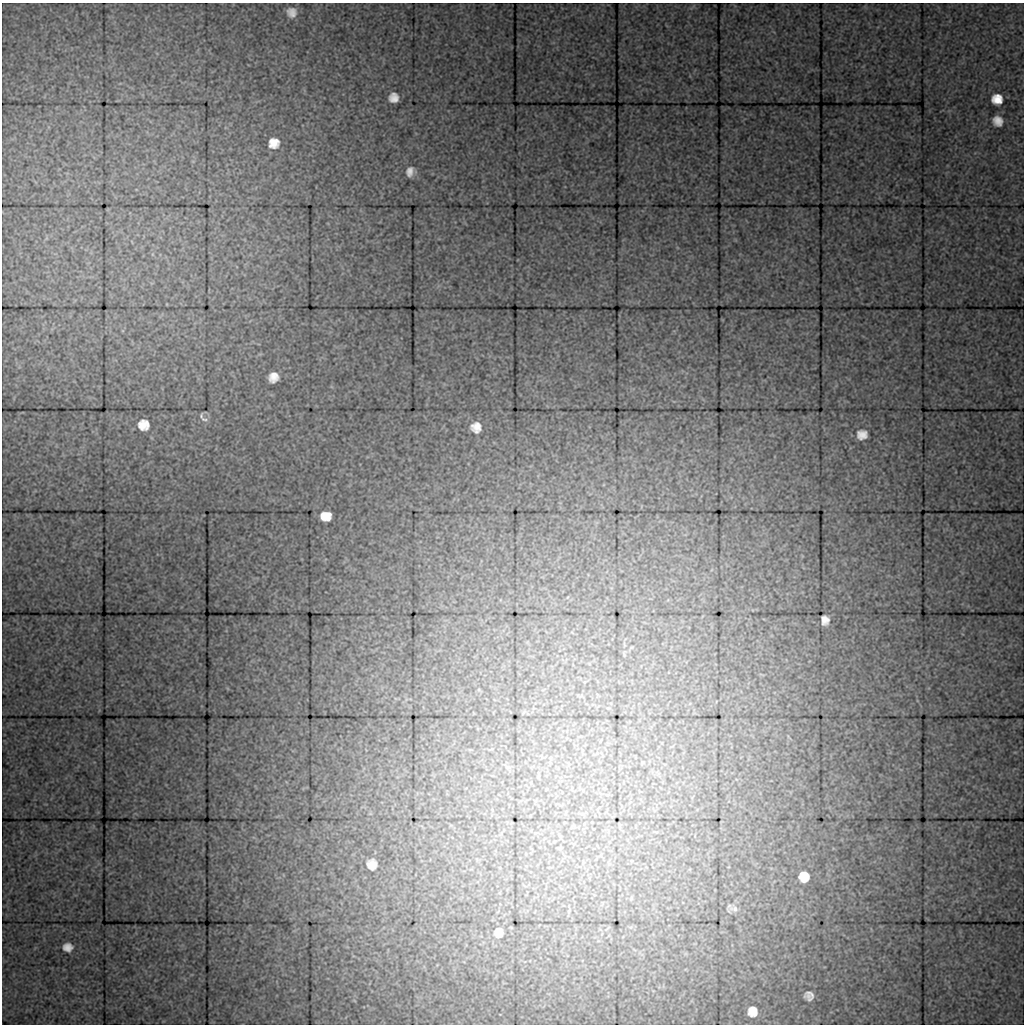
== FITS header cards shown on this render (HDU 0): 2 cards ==
NAXIS1  =                 1022 / length of data axis 1
NAXIS2  =                 1022 / length of data axis 2

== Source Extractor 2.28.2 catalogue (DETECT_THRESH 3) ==
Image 1022 x 1022 px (HDU 0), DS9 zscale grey, 1 PNG px = 1 image px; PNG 1026 x 1026 px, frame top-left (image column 1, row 1022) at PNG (2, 3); no overlay
Background 162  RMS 4.2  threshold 12.7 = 3 sigma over >= 5 px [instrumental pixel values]
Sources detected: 21; all 21 listed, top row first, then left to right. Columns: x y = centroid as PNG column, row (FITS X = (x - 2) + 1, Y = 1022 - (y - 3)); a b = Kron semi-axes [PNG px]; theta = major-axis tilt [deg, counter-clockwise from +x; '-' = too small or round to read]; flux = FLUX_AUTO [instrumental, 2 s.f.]
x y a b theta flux
292 12 13 12 - 2600
394 98 8 8 - 2200
997 99 11 10 - 3700
998 121 12 11 - 2700
274 143 11 11 - 3300
410 171 9 5 76 1500
273 377 10 9 - 2700
205 419 11 4 -17 800
144 425 12 12 - 3600
476 427 10 9 - 2600
862 435 10 8 4 2300
326 516 10 8 -1 3900
825 620 9 7 -81 1900
560 848 7 4 45 370
372 864 10 9 - 2300
804 877 10 10 - 3400
734 909 13 9 -19 1700
499 932 17 14 77 2500
68 947 9 8 - 2100
809 996 8 8 - 1600
752 1011 14 13 - 3600